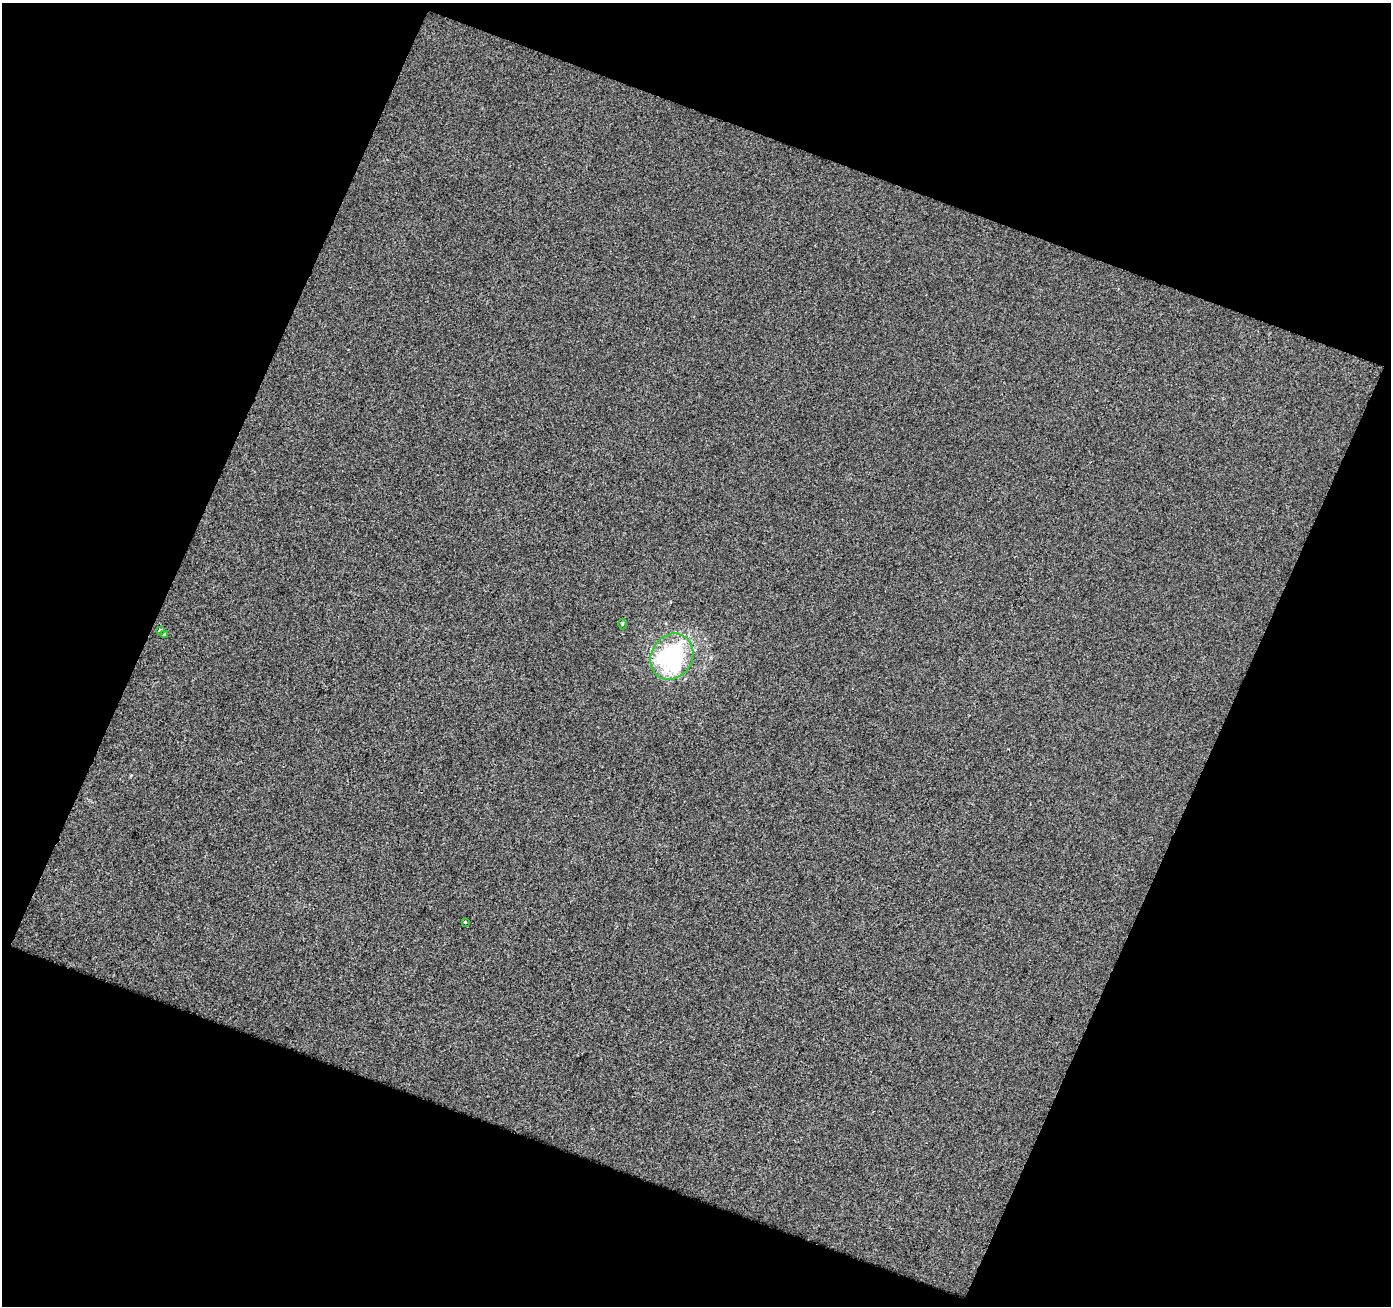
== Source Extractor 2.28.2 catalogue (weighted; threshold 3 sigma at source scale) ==
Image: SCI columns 4156-5544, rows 3080-4383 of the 5544 x 5679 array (HDU 1 of 3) = the unmasked area's bounding box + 8 px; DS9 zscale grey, full resolution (1 PNG px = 1 image px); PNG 1393 x 1308 px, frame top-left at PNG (2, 3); each listed source drawn as its Kron ellipse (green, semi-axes under 4 px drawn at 4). Shown black and unused: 42% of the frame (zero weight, under 2 of 3 exposures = <1% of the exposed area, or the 3 px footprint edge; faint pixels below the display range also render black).
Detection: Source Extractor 2.28.2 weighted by HDU 2 'WHT'. Background 0.00612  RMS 0.016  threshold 0.074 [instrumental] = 3 sigma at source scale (4.5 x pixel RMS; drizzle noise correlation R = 1.50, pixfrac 1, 0.0396/0.0396 arcsec/px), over >= 5 px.
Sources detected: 5; all 5 listed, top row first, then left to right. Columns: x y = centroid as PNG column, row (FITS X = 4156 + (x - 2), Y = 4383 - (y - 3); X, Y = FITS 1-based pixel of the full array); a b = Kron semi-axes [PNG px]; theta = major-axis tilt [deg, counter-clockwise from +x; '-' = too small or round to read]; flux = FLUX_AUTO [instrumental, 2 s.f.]
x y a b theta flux
622 624 5 3 - 1.8
160 631 4 3 - 11
164 635 4 3 - 3.5
672 657 24 20 59 220
465 922 3 3 - 7.8